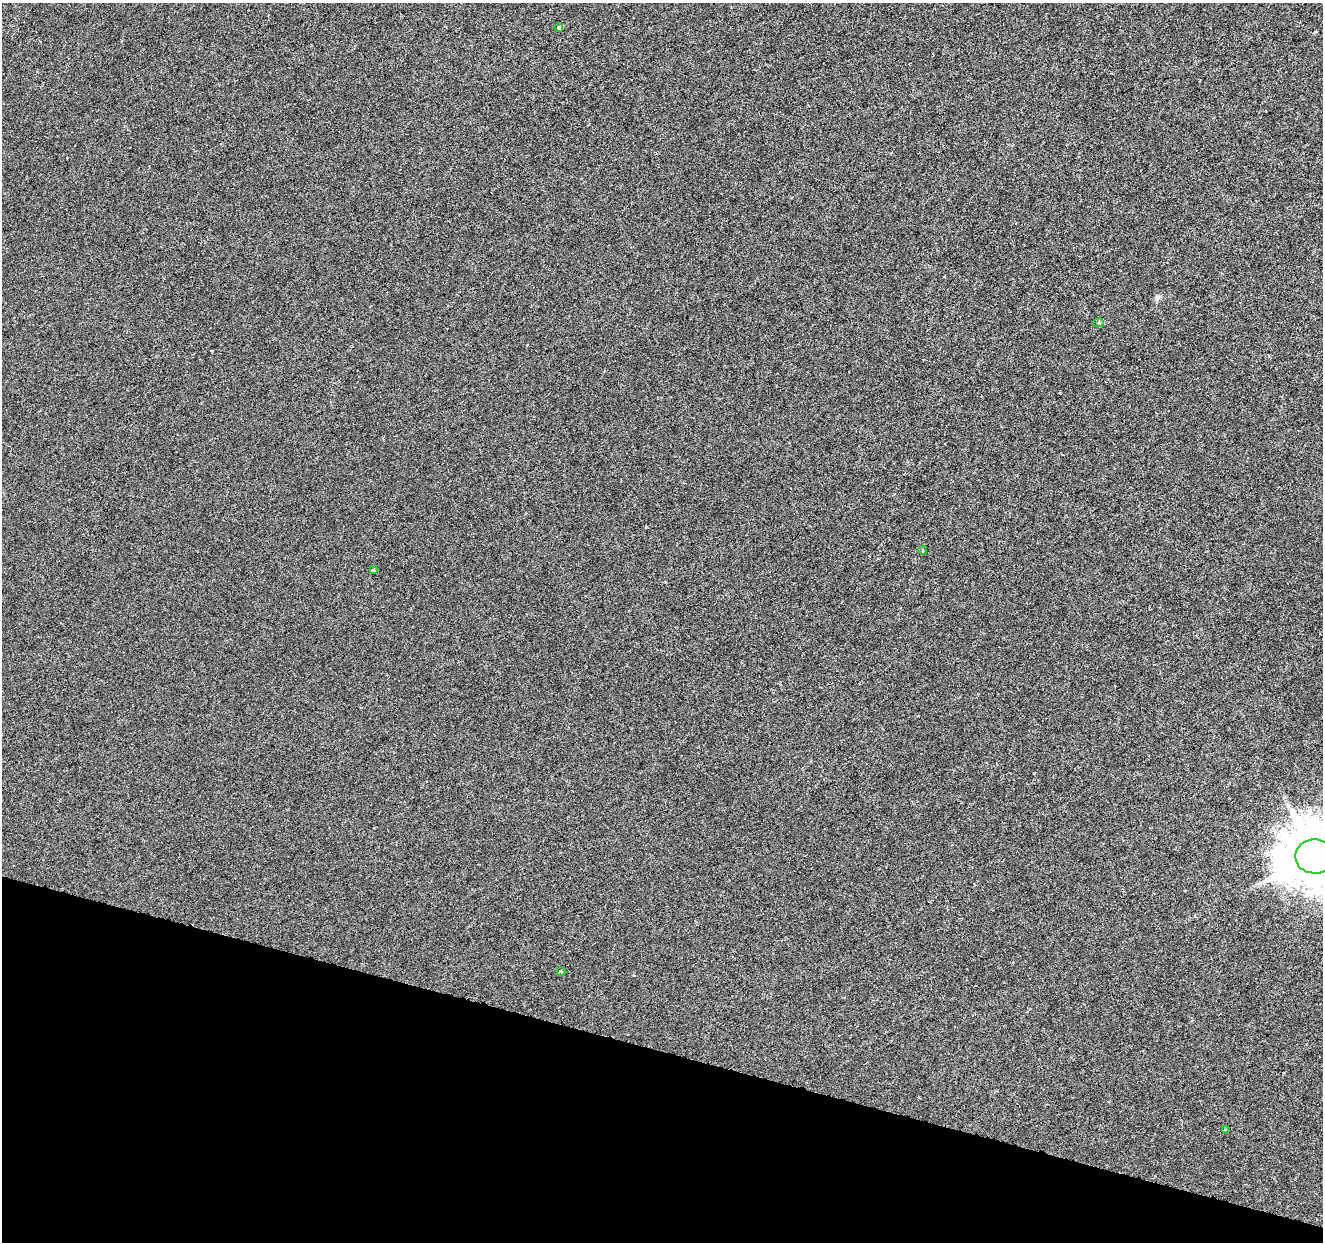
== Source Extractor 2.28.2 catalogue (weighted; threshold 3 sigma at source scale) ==
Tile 15 of 4 x 4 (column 3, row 4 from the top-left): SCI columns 2643-3963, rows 220-1459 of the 5292 x 5459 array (HDU 1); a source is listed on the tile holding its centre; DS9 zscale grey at full resolution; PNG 1325 x 1244 px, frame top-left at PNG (2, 3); each listed source drawn as its Kron ellipse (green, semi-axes under 4 px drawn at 4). Shown black and unused: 15% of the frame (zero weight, under 3 of 6 exposures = <1% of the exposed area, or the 3 px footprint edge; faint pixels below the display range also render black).
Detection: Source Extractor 2.28.2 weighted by HDU 2 'WHT'; one run over the whole footprint, this tile lists its part. Background 8.23e-04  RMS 0.0012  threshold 0.00486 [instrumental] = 3 sigma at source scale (4.09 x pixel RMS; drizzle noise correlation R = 1.36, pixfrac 0.8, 0.0396/0.0396 arcsec/px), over >= 5 px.
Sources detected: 7; all 7 listed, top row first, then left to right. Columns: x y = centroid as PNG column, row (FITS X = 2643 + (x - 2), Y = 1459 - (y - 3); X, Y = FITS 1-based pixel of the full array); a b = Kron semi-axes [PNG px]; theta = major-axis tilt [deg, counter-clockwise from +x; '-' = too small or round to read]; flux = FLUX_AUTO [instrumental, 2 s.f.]
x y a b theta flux
559 28 4 4 - 0.28
1099 323 5 4 - 0.16
923 550 4 3 - 0.099
373 570 3 3 - 0.27
1315 856 19 17 0 940
561 971 4 2 - 0.084
1226 1130 3 3 - 0.22
Isophote crosses this tile's border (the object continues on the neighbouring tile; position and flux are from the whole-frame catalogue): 1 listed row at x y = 1315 856